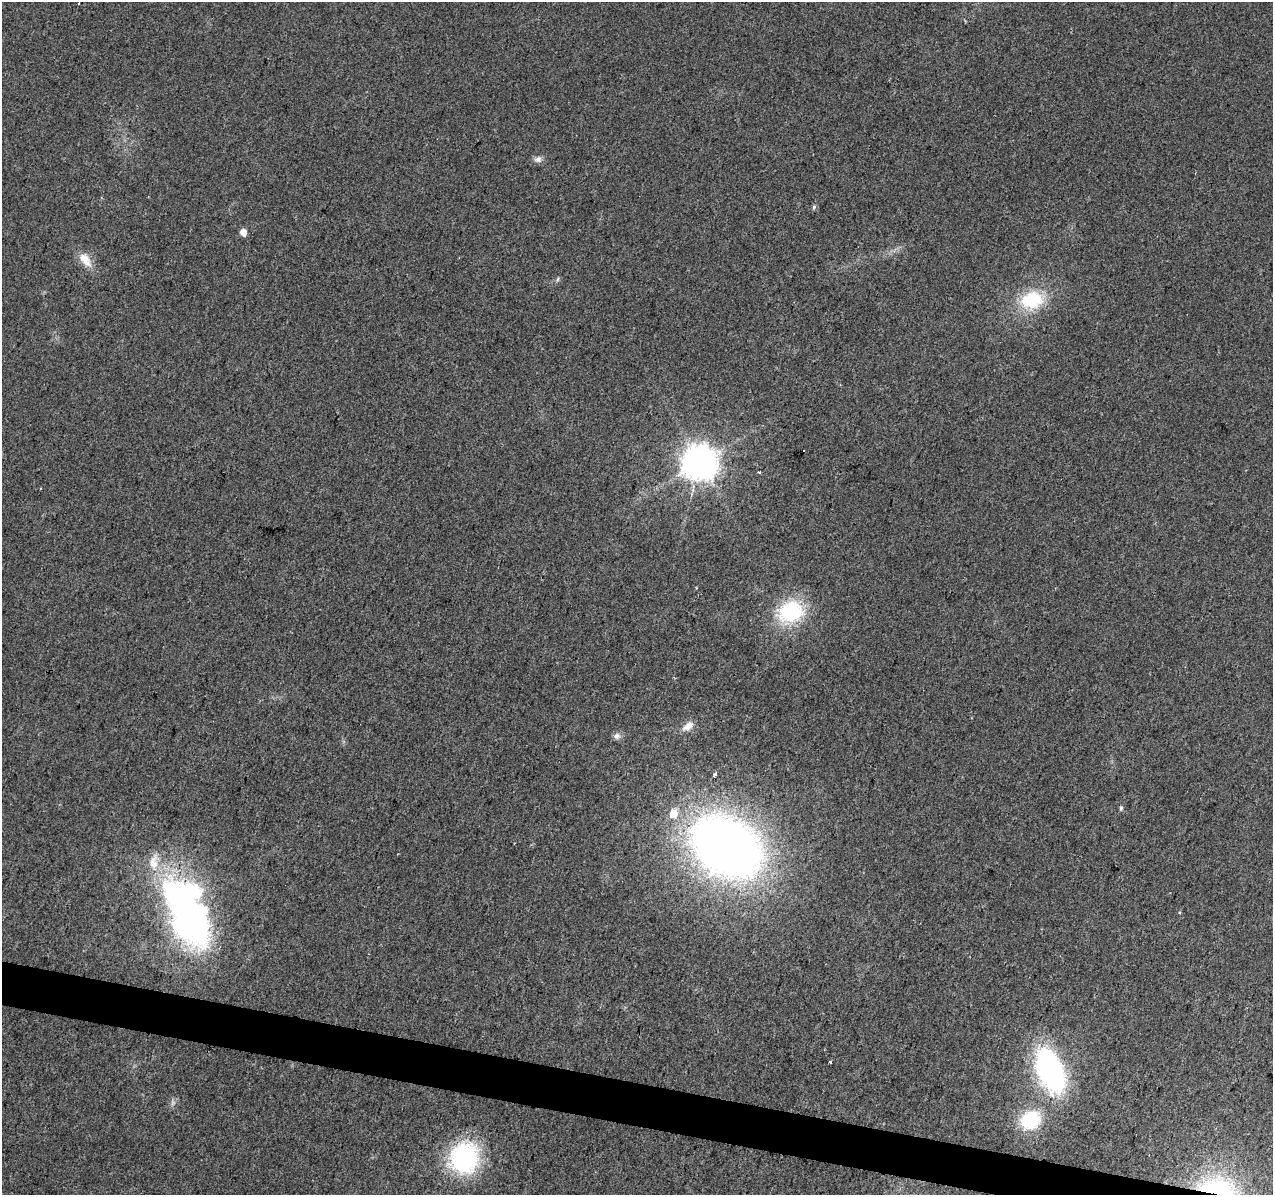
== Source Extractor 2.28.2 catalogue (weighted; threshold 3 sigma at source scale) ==
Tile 6 of 4 x 4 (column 2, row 2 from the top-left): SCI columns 1278-2548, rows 2670-3862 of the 5090 x 5277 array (HDU 1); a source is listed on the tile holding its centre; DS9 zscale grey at full resolution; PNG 1275 x 1197 px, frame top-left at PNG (2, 2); no overlay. Shown black and unused: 3% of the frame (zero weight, under 2 of 3 exposures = <1% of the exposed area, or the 3 px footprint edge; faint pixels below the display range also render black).
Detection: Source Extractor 2.28.2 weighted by HDU 2 'WHT'; one run over the whole footprint, this tile lists its part. Background 0.0226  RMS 0.006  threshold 0.0272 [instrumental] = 3 sigma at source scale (4.5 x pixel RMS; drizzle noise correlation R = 1.50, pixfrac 1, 0.0396/0.0396 arcsec/px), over >= 5 px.
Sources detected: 27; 1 too faint to see at this stretch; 1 inside a brighter object's white glare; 2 cosmic-ray / hot-pixel residue — not listed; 1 inside a brighter listed object's ellipse — not listed separately; the other 22 listed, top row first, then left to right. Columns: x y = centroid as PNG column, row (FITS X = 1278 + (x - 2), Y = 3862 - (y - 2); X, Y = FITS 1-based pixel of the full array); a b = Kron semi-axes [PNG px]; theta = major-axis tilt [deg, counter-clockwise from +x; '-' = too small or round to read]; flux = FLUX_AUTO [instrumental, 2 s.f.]
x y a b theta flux
538 159 10 8 1 2.8
814 207 6 5 - 1.2
243 232 5 5 - 5.9
85 260 22 12 -50 8.7
558 279 6 4 70 0.92
1032 300 30 22 14 32
700 462 10 9 - 1300
759 472 4 3 - 0.82
790 612 31 25 19 45
688 726 15 8 37 5.1
617 736 9 8 - 2.6
715 775 4 3 - 3
1121 808 6 4 80 1.2
673 813 8 7 - 9.6
727 847 55 39 -34 610
188 912 72 37 -67 270
1179 913 4 3 - 0.75
830 1062 3 3 - 0.94
1050 1070 32 17 -67 170
1030 1120 21 17 30 32
464 1158 27 24 71 89
1218 1188 48 20 -8 56
Overlapping masked pixels (flux is a lower limit): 1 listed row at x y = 1218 1188
Isophote crosses this tile's border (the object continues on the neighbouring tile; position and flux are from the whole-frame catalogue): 1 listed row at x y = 1218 1188